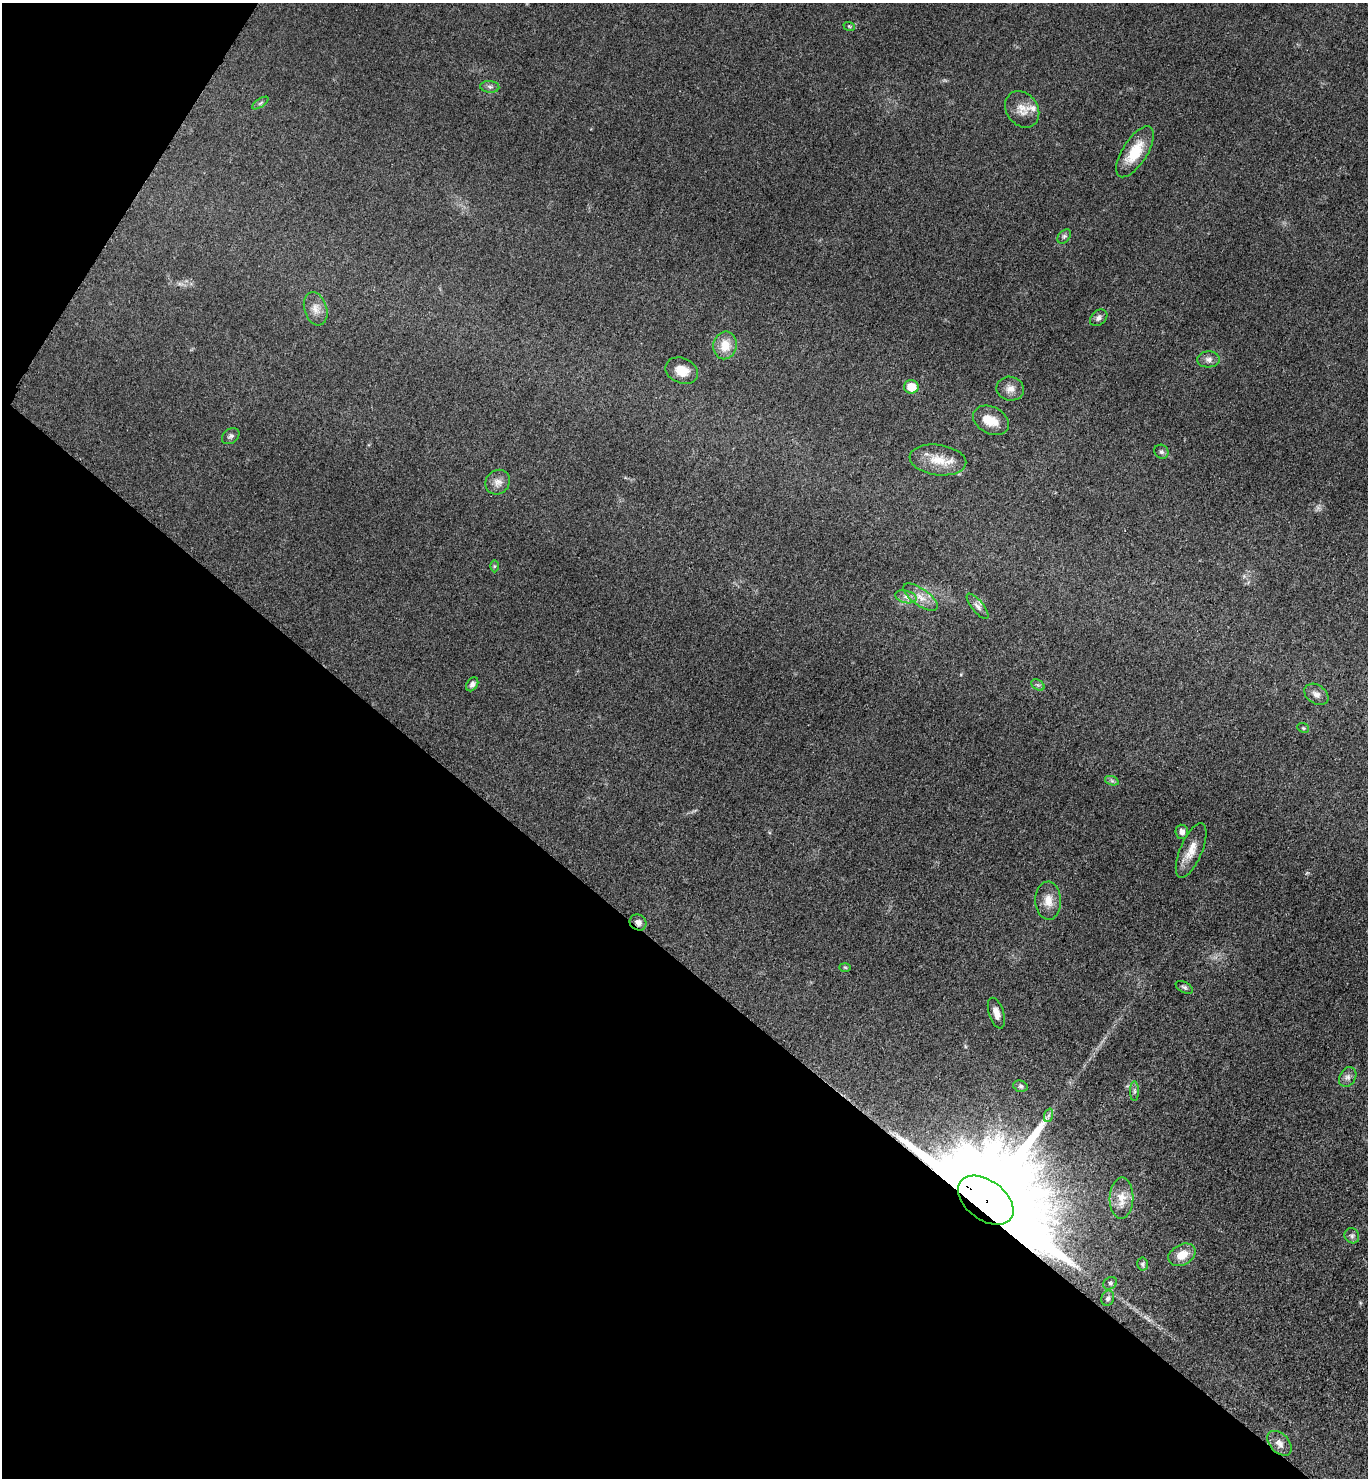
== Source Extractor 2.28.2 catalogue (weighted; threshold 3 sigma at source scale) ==
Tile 9 of 4 x 4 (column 1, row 3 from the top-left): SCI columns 303-1668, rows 1488-2963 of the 5928 x 5924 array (HDU 1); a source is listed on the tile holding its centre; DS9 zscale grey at full resolution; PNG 1370 x 1480 px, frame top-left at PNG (2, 3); each listed source drawn as its Kron ellipse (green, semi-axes under 4 px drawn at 4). Shown black and unused: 37% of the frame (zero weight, under 3 of 5 exposures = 1% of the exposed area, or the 3 px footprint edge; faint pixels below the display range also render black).
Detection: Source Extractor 2.28.2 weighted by HDU 2 'WHT'; one run over the whole footprint, this tile lists its part. Background 0.0496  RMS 0.0058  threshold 0.0261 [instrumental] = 3 sigma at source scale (4.5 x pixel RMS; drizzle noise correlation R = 1.50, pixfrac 1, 0.05/0.05 arcsec/px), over >= 5 px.
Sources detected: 50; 1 too faint to see at this stretch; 1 inside a brighter object's white glare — neither listed nor drawn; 2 inside a brighter listed object's ellipse — not listed separately; the other 46 listed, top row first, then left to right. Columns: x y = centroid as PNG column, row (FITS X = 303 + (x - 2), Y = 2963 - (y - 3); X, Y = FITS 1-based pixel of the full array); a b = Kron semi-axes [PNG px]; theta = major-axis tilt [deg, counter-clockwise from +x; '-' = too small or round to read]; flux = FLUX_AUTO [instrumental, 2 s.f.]
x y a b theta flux
849 26 6 3 -19 0.62
490 87 9 6 -3 1.8
260 103 9 3 34 1
1022 109 19 15 -53 7.5
1135 152 29 12 57 16
1064 236 8 5 48 1.3
316 309 17 11 -72 5.4
1099 318 10 7 42 2
725 345 14 11 78 10
1208 359 11 8 3 2.9
682 371 17 12 -22 8.8
911 387 7 7 - 11
1010 389 14 12 -8 4.5
991 420 19 13 -28 9
231 436 10 7 36 1.7
1161 452 7 6 - 1.5
938 460 28 15 -8 13
498 482 13 11 48 4.1
494 566 6 4 90 0.73
906 597 11 6 -14 2.6
920 597 20 8 -36 6.4
978 606 15 6 -51 2.7
472 684 7 5 55 1.8
1038 685 7 4 -32 1.2
1316 694 13 9 -34 3.5
1303 728 6 4 -22 0.78
1112 781 7 4 -19 1.2
1182 832 7 6 - 2.8
1191 850 29 11 67 8.9
1048 901 19 13 -87 7.4
638 922 9 7 -38 2.8
845 967 6 4 -2 0.65
1184 987 9 5 -28 1.4
996 1013 16 7 -73 4.7
1348 1077 10 8 58 2.6
1020 1086 7 5 -16 1.1
1134 1091 10 4 -90 1.5
1049 1115 7 4 70 1.4
1121 1198 21 12 88 7.4
986 1200 31 19 -37 24000
1352 1236 8 7 - 1.6
1182 1255 14 10 27 8.5
1142 1264 6 5 - 1
1110 1283 7 6 - 1.5
1108 1298 8 6 69 1.5
1279 1443 14 9 -47 4.3
Overlapping masked pixels (flux is a lower limit): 2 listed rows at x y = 638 922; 986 1200